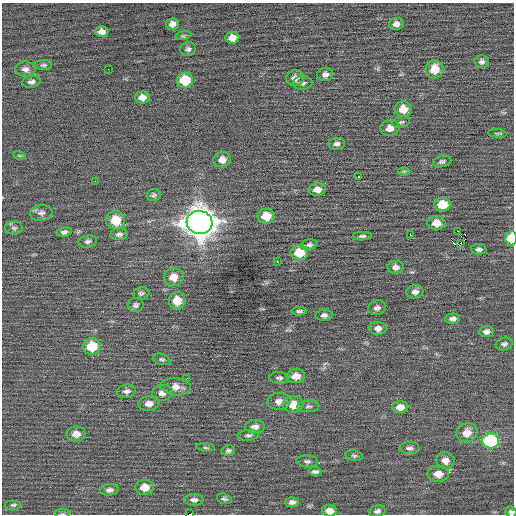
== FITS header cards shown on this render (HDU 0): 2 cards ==
NAXIS1  =                  512 / Axis length
NAXIS2  =                  512 / Axis length

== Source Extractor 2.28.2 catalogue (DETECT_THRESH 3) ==
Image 512 x 512 px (HDU 0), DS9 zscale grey, 1 PNG px = 1 image px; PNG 516 x 516 px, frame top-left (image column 1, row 512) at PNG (2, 3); each listed source drawn as its Kron ellipse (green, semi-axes under 4 px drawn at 4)
Background 0.0115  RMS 0.7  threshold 2.11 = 3 sigma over >= 5 px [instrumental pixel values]
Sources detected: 100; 1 with non-positive FLUX_AUTO (blend fragments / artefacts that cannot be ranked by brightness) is neither listed nor drawn; the other 99 listed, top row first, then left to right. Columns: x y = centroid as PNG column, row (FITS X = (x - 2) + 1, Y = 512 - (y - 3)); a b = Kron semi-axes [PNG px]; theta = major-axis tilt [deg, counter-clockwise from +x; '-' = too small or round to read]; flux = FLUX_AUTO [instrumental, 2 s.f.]
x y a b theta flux
172 24 6 6 - 220
396 24 7 6 - 250
102 32 7 5 2 250
183 35 8 4 9 84
232 38 7 6 - 400
188 49 8 7 - 140
482 62 7 6 - 150
44 65 8 5 0 99
25 69 10 7 0 220
108 69 2 2 - 23
434 69 9 9 - 820
325 74 8 6 11 200
295 78 9 8 - 250
185 80 8 7 - 1600
32 82 9 6 9 170
303 83 9 7 5 140
142 97 7 6 - 300
403 109 8 7 - 640
401 122 9 5 10 110
390 128 9 8 - 370
497 133 9 3 -5 74
337 144 8 6 5 170
19 155 6 4 -19 58
222 160 9 7 7 350
442 162 9 5 14 120
404 171 6 4 0 67
359 176 3 2 - 58
95 181 2 2 - 94
317 189 9 6 4 340
153 195 7 6 - 100
442 204 8 6 2 1000
41 213 11 8 7 190
266 216 8 7 - 880
116 220 9 9 - 1100
199 222 13 11 -6 79000
436 223 9 7 -1 560
14 228 9 6 -2 130
458 231 2 2 - 140
64 232 7 5 10 140
119 234 8 6 7 150
410 235 2 2 - 440
362 236 9 4 2 110
511 238 7 5 86 1400
88 241 9 6 9 140
461 243 3 2 - 70
309 245 8 5 7 110
479 249 8 5 -3 160
299 253 9 7 -2 1100
277 262 3 2 - 87
395 267 8 6 -1 240
174 277 10 9 - 570
415 292 8 6 9 200
141 293 8 6 7 120
177 301 8 8 - 830
136 305 8 7 - 140
377 308 9 7 15 180
299 311 8 4 3 110
324 315 8 6 2 180
453 319 7 5 3 190
378 328 9 6 -2 260
487 332 7 5 6 200
504 344 8 6 14 130
92 346 9 8 - 1500
162 359 9 5 -17 110
296 376 9 7 3 470
187 378 2 2 - 25
279 378 10 5 -1 130
176 387 15 8 -5 420
126 391 10 6 9 190
162 393 10 8 11 290
279 401 11 8 3 320
149 404 10 7 6 280
293 405 10 8 1 780
308 406 11 6 1 140
400 407 8 6 1 390
255 427 9 6 1 260
467 433 10 9 - 570
76 434 9 7 1 370
248 435 11 5 4 120
490 441 9 7 3 4100
206 448 9 3 -5 68
409 448 10 6 -1 150
228 451 7 5 13 110
354 456 8 5 -13 95
445 460 9 8 - 380
307 461 11 6 -5 150
315 471 6 3 -4 120
438 474 10 8 2 440
144 487 9 7 2 630
109 490 9 5 7 180
224 499 8 5 -15 100
194 500 9 6 0 180
292 502 7 5 3 150
13 505 8 5 0 95
330 511 7 5 -5 400
377 511 8 5 12 160
511 512 6 5 - 110
62 514 8 4 0 64
190 514 3 2 - 2800
At the frame edge (FLAGS 8, measured only in part): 5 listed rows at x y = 511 238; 330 511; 511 512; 62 514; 190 514
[1 non-positive-flux detection neither listed nor drawn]